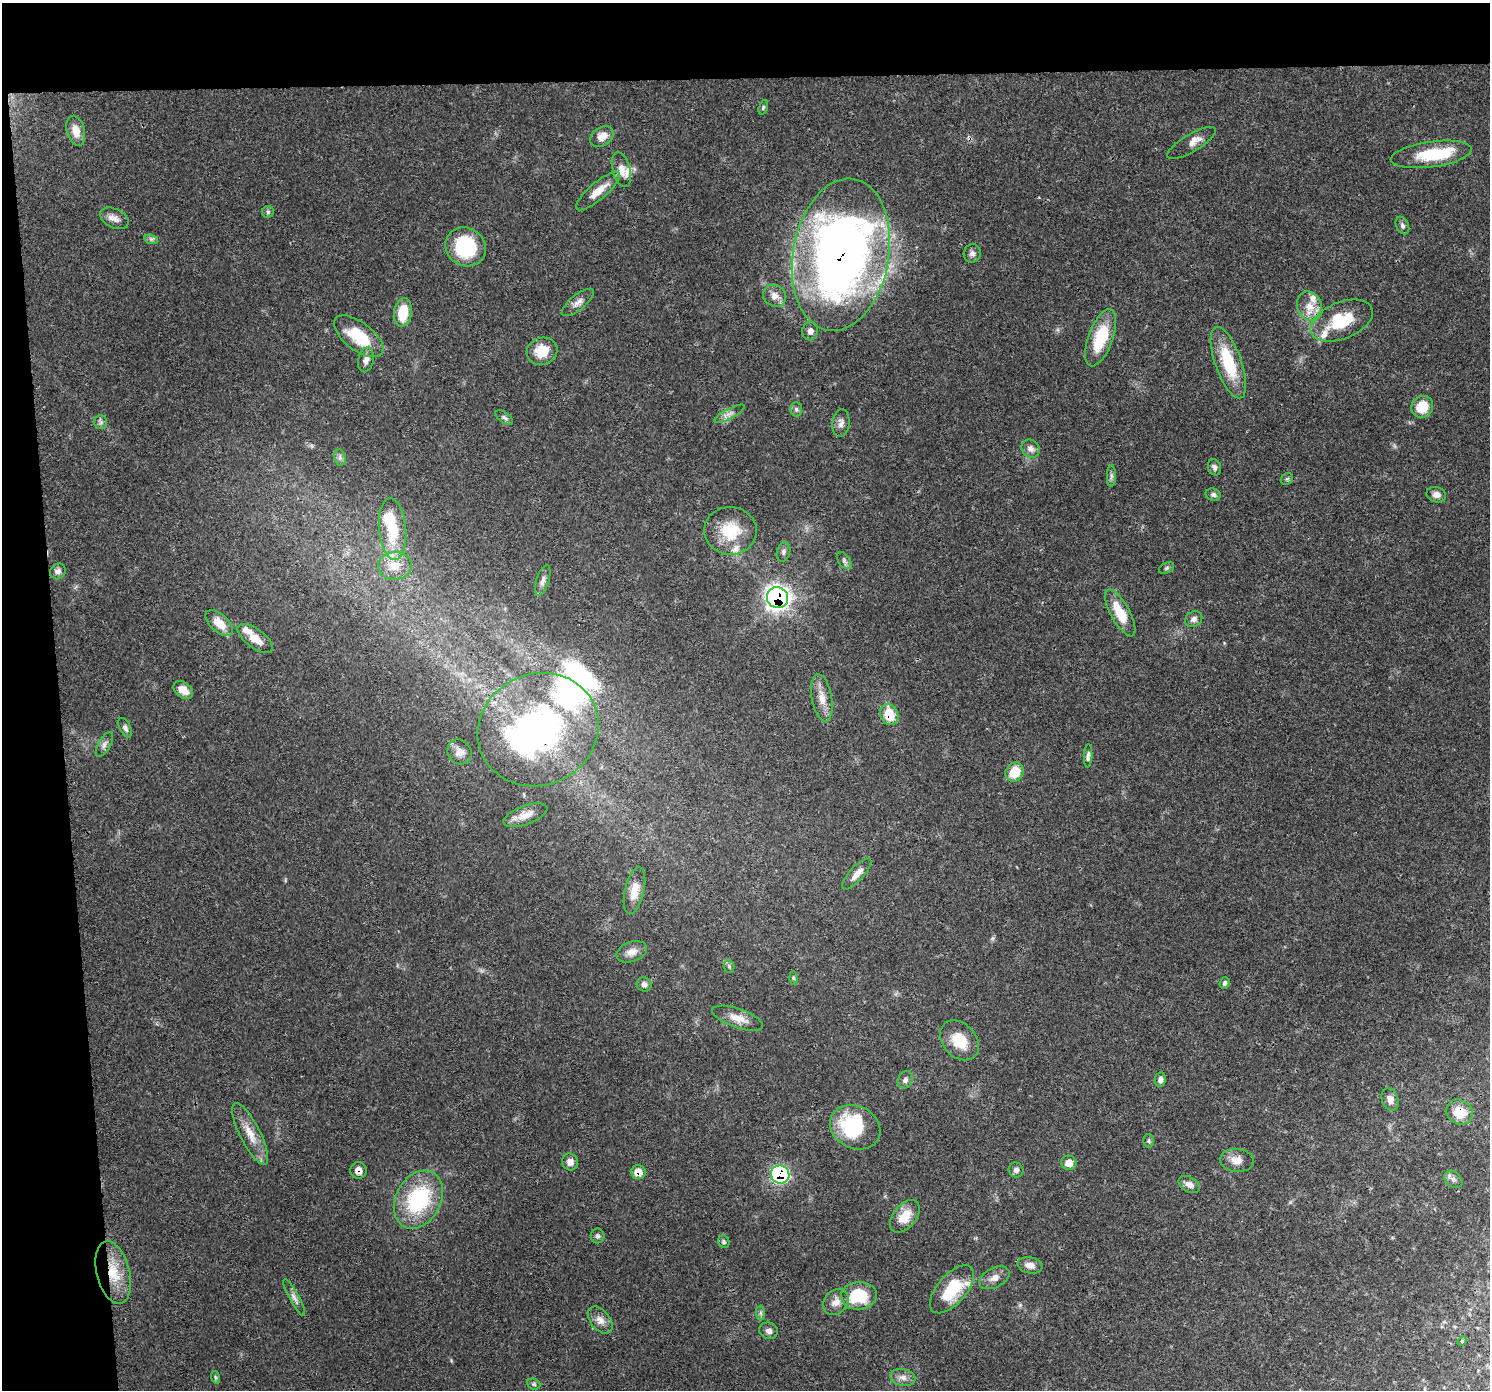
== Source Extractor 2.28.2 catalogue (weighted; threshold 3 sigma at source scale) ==
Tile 1 of 3 x 3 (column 1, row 1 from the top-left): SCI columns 1-1488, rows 2815-4202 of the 4464 x 4205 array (HDU 1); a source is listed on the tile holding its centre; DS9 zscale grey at full resolution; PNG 1492 x 1392 px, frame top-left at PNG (2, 3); each listed source drawn as its Kron ellipse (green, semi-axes under 4 px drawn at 4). Shown black and unused: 9% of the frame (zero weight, under 3 of 4 exposures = <1% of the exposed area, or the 3 px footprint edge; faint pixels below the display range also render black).
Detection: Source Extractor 2.28.2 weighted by HDU 2 'WHT'; one run over the whole footprint, this tile lists its part. Background 0.0497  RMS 0.0039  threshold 0.0177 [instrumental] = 3 sigma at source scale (4.5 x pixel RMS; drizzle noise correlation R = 1.50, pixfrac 1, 0.0396/0.0396 arcsec/px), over >= 5 px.
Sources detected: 117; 5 inside a brighter object's white glare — neither listed nor drawn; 8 inside a brighter listed object's ellipse — not listed separately; the other 104 listed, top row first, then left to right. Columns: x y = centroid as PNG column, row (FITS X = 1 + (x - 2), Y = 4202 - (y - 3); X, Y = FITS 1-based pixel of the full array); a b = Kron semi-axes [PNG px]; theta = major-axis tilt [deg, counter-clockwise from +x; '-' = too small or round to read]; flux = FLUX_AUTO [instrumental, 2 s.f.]
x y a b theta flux
763 107 7 4 72 0.62
76 131 15 9 -75 4.5
602 136 12 9 34 4.2
1191 143 27 9 31 3.4
1431 154 41 12 8 18
621 170 18 9 -75 3.6
598 191 28 8 41 6
268 212 6 6 - 0.71
114 218 15 9 -26 2.8
1402 225 9 6 -65 1.2
151 239 7 4 -17 0.87
466 247 21 19 -31 27
972 253 9 8 - 1.5
841 255 77 48 80 300
775 296 12 10 -37 3.3
578 302 20 7 39 2.7
1310 306 15 12 -68 5.5
403 312 14 8 82 10
1342 321 33 18 23 18
810 331 9 8 - 1.9
359 336 29 14 -37 15
1101 338 30 12 70 17
542 351 15 13 19 8.5
366 360 13 7 77 2.2
1228 363 37 13 -70 19
1422 407 11 10 - 8.6
796 409 7 6 - 0.88
729 414 17 5 28 2
504 418 10 5 -34 0.96
101 422 7 6 - 1.1
841 423 14 8 83 2.2
1030 449 10 8 -42 1.9
340 458 8 5 -80 1.1
1215 467 8 6 -68 1.2
1111 476 10 4 -90 1.1
1287 479 6 5 - 0.69
1213 495 7 6 - 1
1436 495 10 7 -15 2.1
392 529 31 13 -85 15
730 531 26 24 -3 14
784 552 10 6 75 1.3
844 561 10 5 -53 1.2
395 566 17 13 3 6.3
1167 568 8 5 27 0.8
58 571 8 7 - 1.5
543 580 16 6 72 1.9
777 598 11 10 - 220
1120 613 26 9 -61 11
1194 619 9 7 32 1.6
219 623 16 9 -42 6.3
255 638 21 9 -37 5.4
183 690 11 7 -37 3.5
822 698 24 10 -80 5
889 714 11 8 -65 9.6
125 728 10 5 -64 1.2
538 730 61 55 25 98
104 744 14 6 60 1.5
459 752 13 11 -55 3.3
1088 756 11 4 88 1.2
1015 772 10 8 52 9.3
525 815 23 9 20 4.2
857 874 20 7 47 3.5
634 890 24 9 77 6.2
632 952 16 10 19 3.2
729 966 6 5 - 0.7
793 978 7 4 -88 0.67
1225 983 6 4 68 0.91
644 984 7 7 - 1.5
738 1018 27 9 -19 4.9
959 1040 22 16 -48 10
905 1080 9 7 64 1.5
1160 1080 7 5 80 1.6
1390 1099 11 8 -67 2.6
1460 1112 14 12 -33 8.3
855 1127 26 21 -27 26
250 1134 34 10 -63 6.9
1149 1141 7 5 -90 0.68
1237 1160 17 11 -5 3.8
570 1162 8 8 - 2
1069 1163 8 7 - 3.5
358 1170 8 8 - 2.9
1016 1170 7 7 - 1.3
638 1172 7 7 - 5
780 1174 9 9 - 55
1453 1179 10 7 -38 1.5
1189 1184 11 7 -28 2.2
418 1200 31 22 62 35
905 1216 19 11 51 7.2
598 1236 7 6 - 0.96
724 1242 6 5 - 0.83
1030 1265 12 8 -10 2.7
113 1273 32 16 -75 13
994 1278 16 9 27 3.1
952 1289 29 14 49 17
859 1296 18 14 3 18
294 1298 20 5 -62 1.9
836 1302 14 11 44 3.6
760 1313 7 4 -89 0.85
600 1320 15 9 -51 3.1
769 1331 9 8 - 1.6
1462 1341 5 3 - 0.41
215 1377 6 4 -72 0.56
903 1378 12 8 -12 2.4
534 1384 7 5 -21 0.69
Overlapping masked pixels (flux is a lower limit): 10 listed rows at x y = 841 255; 777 598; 889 714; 538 730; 857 874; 1460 1112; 358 1170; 638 1172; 780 1174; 113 1273